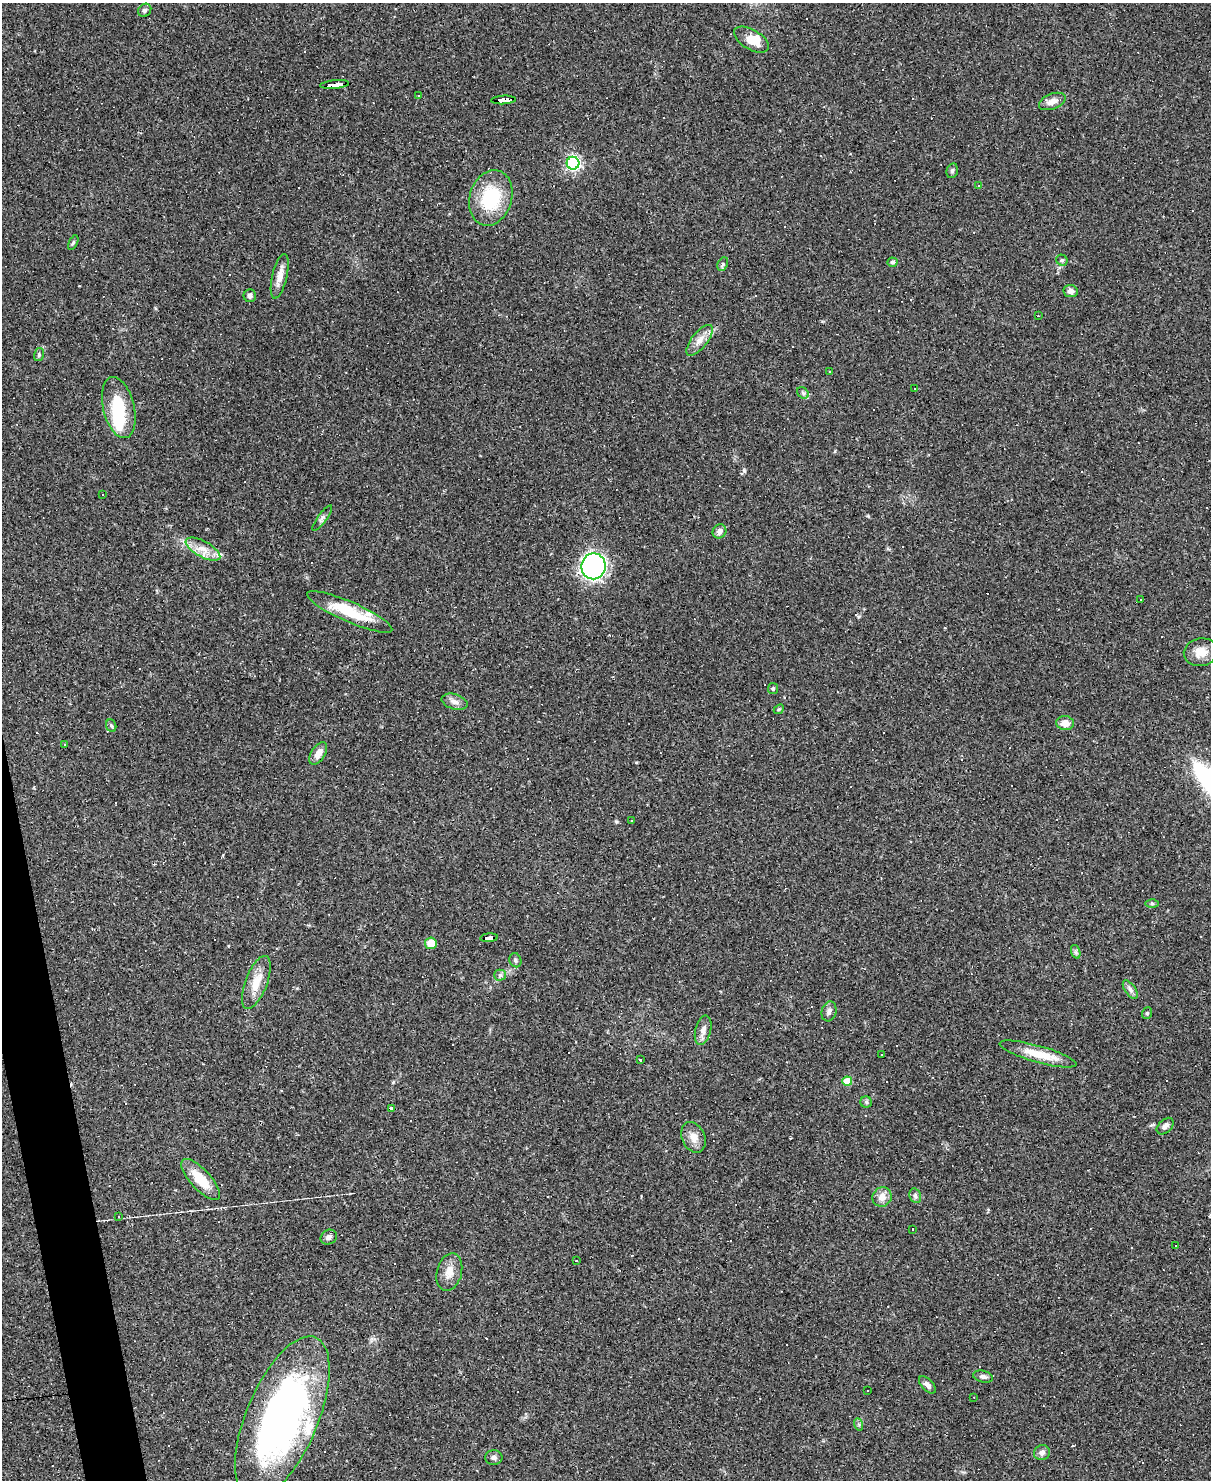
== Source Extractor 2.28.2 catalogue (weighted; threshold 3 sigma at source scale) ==
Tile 7 of 4 x 3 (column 3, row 2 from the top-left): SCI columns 2418-3626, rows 1725-3202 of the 4834 x 4815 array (HDU 1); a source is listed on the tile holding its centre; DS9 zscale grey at full resolution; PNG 1213 x 1482 px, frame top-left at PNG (2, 3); each listed source drawn as its Kron ellipse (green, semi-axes under 4 px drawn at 4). Shown black and unused: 2% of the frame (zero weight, under 2 of 3 exposures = <1% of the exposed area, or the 3 px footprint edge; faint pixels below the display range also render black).
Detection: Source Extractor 2.28.2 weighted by HDU 2 'WHT'; one run over the whole footprint, this tile lists its part. Background 0.148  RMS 0.0072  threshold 0.0323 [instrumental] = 3 sigma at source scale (4.5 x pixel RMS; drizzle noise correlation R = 1.50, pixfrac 1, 0.05/0.05 arcsec/px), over >= 5 px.
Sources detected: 139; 1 inside a brighter object's white glare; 57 cosmic-ray / hot-pixel residue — neither listed nor drawn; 5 inside a brighter listed object's ellipse — not listed separately; the other 76 listed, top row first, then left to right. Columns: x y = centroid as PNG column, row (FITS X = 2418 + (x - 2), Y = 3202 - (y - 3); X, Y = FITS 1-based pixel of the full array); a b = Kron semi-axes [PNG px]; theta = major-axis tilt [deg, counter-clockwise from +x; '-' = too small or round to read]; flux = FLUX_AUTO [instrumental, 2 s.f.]
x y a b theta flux
145 10 7 6 - 1.7
751 40 19 10 -31 10
335 84 14 3 6 150
419 96 3 3 - 16
503 100 12 4 3 110
1052 101 14 7 21 4.8
573 163 6 6 - 170
952 171 7 5 76 1.5
978 185 3 3 - 2.6
491 198 28 21 72 40
73 243 8 4 63 1.2
1062 260 6 5 - 1.2
893 262 5 4 - 1.5
723 264 7 5 62 1.3
280 276 23 7 77 6.9
1071 291 7 6 - 3.2
250 296 6 6 - 2
1038 316 3 2 - 0.46
700 340 18 7 51 6.3
39 355 6 5 - 1.2
830 371 3 3 - 1.4
915 389 3 3 - 1.1
803 393 6 5 - 1.4
119 408 31 15 -76 30
103 495 3 2 - 1.3
322 518 15 4 54 2.2
719 531 7 6 - 3.4
203 549 19 8 -28 8.2
593 566 13 12 - 210
1141 599 3 2 - 0.86
350 612 46 10 -24 27
1201 652 17 14 8 9
773 688 6 5 - 1.2
454 702 13 7 -16 3.9
779 709 6 4 42 0.97
1065 723 9 7 -7 5.6
111 726 6 5 - 1.2
64 745 3 3 - 2.7
318 753 12 6 58 5.8
632 821 3 2 - 0.7
1152 903 6 4 0 1.2
489 938 9 4 5 160
431 943 6 6 - 11
1076 952 7 4 -72 1.5
515 960 7 6 - 1.6
500 975 5 5 - 1.5
256 982 28 11 69 13
1130 990 11 5 -55 2.4
829 1011 10 7 75 2.8
1147 1013 6 4 69 1
703 1030 15 8 76 4.3
882 1054 3 3 - 1.2
1038 1054 40 8 -16 17
640 1060 3 3 - 9.7
847 1081 5 4 - 14
866 1102 6 5 - 1.4
391 1109 3 3 - 62
1165 1126 10 6 43 2.8
693 1137 16 11 -65 6.9
201 1179 26 10 -47 18
915 1196 7 5 -69 1.6
882 1197 10 9 - 6
118 1217 4 3 - 0.77
913 1229 3 2 - 0.5
329 1237 8 7 - 2.4
1176 1245 3 3 - 4
576 1261 3 3 - 1.1
449 1272 19 12 75 8.2
983 1377 10 6 -13 2.3
927 1385 10 5 -47 3.1
867 1391 3 2 - 0.91
974 1397 2 2 - 0.61
282 1418 87 36 67 280
858 1424 6 4 -70 1.1
1042 1453 8 7 - 2.8
494 1457 9 7 0 2.3
Overlapping masked pixels (flux is a lower limit): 3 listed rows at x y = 335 84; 503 100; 489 938
Unlisted compact peaks at least as high as the median listed source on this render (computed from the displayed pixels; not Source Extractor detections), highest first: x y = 744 471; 616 821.